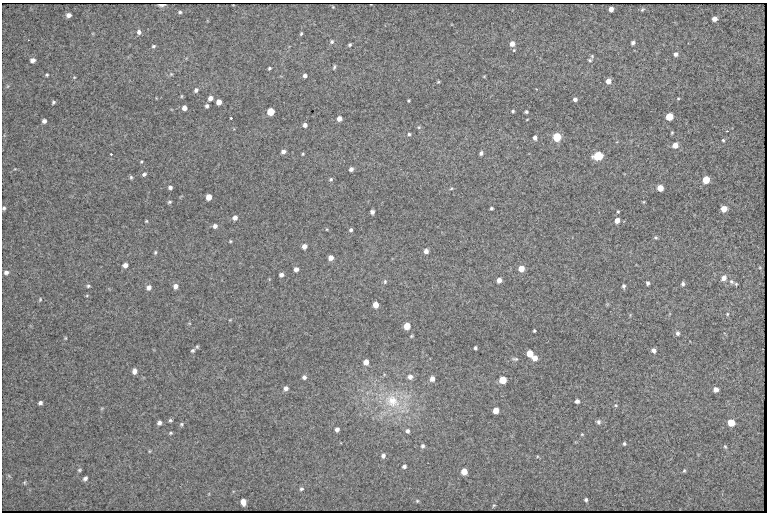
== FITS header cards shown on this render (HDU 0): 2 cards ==
NAXIS1  =                  765 /fastest changing axis
NAXIS2  =                  510 /next to fastest changing axis

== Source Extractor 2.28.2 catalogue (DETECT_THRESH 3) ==
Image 765 x 510 px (HDU 0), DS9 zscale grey, 1 PNG px = 1 image px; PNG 769 x 514 px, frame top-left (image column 1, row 510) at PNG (2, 3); no overlay
Background 1680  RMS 18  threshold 55.1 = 3 sigma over >= 5 px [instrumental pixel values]
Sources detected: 158; all 158 listed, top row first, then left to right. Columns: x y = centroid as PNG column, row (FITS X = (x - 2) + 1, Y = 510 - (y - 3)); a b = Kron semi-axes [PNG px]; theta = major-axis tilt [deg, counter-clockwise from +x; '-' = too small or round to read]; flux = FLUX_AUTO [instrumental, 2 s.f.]
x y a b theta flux
161 5 6 2 2 3200
333 7 3 2 - 930
611 9 4 4 - 8000
642 9 6 4 48 1800
180 12 5 4 - 1800
69 15 5 4 - 5100
714 19 5 4 - 6300
139 32 5 5 - 4100
301 34 4 3 - 1500
332 42 5 5 - 2300
633 43 4 4 - 3100
512 44 6 5 - 8200
350 45 4 3 - 1900
153 46 4 3 - 1800
675 54 5 4 - 3700
33 60 5 5 - 5000
590 60 6 5 - 1900
334 67 6 3 72 1900
269 68 3 3 - 1700
171 74 6 5 - 1800
47 75 4 3 - 1600
305 76 4 4 - 3800
484 76 5 3 - 990
74 77 5 3 - 1000
608 81 5 5 - 7300
438 82 4 4 - 1400
8 86 6 4 89 1500
196 90 5 4 - 3600
181 96 5 3 - 1200
210 98 5 4 - 6400
678 98 5 3 - 1100
575 99 4 4 - 3800
409 101 3 3 - 1400
53 102 4 3 - 2000
219 102 5 4 - 9200
207 106 4 3 - 3000
184 108 4 4 - 7600
513 111 3 3 - 1600
271 112 5 5 - 36000
526 112 4 3 - 1800
669 117 5 5 - 35000
231 118 3 3 - 2600
339 118 4 4 - 7300
527 119 4 3 - 830
44 121 4 4 - 4000
305 125 4 4 - 4500
419 127 5 5 - 1500
672 133 4 3 - 1400
409 134 4 4 - 1800
557 137 5 5 - 61000
535 138 4 4 - 4900
723 140 4 3 - 1500
675 145 6 5 - 9300
283 151 5 4 - 4400
481 153 4 4 - 3300
111 154 3 3 - 1200
303 154 4 3 - 1200
598 156 6 5 - 65000
141 162 4 3 - 1200
351 169 4 4 - 4000
144 174 5 3 - 2500
131 177 5 4 - 1800
331 179 5 4 - 2100
706 180 5 5 - 29000
170 187 4 4 - 3200
451 188 4 4 - 1300
660 188 5 5 - 16000
209 197 5 4 - 13000
169 202 4 3 - 1600
4 208 5 4 - 2000
491 208 3 3 - 2000
724 209 5 5 - 15000
618 211 3 3 - 1300
372 212 4 4 - 4300
235 218 5 5 - 5600
617 220 5 4 - 8400
146 221 4 3 - 1200
215 226 5 4 - 4300
327 229 4 2 - 910
351 230 4 3 - 2300
655 237 6 4 -7 1600
230 241 4 3 - 1200
304 246 5 4 - 7100
426 251 4 4 - 5800
155 252 5 4 - 1700
331 258 5 4 - 7900
125 265 5 4 - 5600
296 269 5 4 - 5400
521 269 5 5 - 14000
6 272 6 5 - 3700
281 275 4 4 - 4500
724 278 8 6 45 5600
499 280 4 4 - 6900
385 282 6 5 - 2000
731 282 7 5 -51 2700
648 283 4 3 - 2500
683 284 5 4 - 2800
736 284 5 4 - 1400
88 286 5 4 - 1800
175 286 6 5 - 5200
624 286 5 4 - 2600
149 287 5 5 - 5700
87 295 4 3 - 1000
40 299 6 4 65 1500
376 305 5 4 - 12000
727 314 5 4 - 1300
407 326 5 5 - 22000
534 331 3 3 - 1500
678 333 6 5 - 3100
411 336 4 3 - 1300
65 338 3 3 - 1200
197 347 5 4 - 1500
475 348 3 3 - 2200
193 350 5 4 - 1900
653 350 5 4 - 4500
530 353 5 5 - 19000
535 358 5 5 - 9100
515 359 9 5 -4 2400
366 362 5 4 - 8700
134 371 6 5 - 4900
304 377 4 4 - 3600
410 377 6 6 - 5500
432 379 5 5 - 6700
503 380 5 5 - 25000
286 388 5 5 - 4800
716 389 5 5 - 4800
392 401 27 20 -30 52000
577 401 4 4 - 3700
40 403 4 4 - 3100
616 405 6 4 -20 1500
102 408 6 3 19 1300
496 410 5 5 - 14000
170 420 5 4 - 1700
598 422 6 6 - 2700
159 423 5 4 - 3200
731 423 5 5 - 22000
181 424 5 5 - 1900
337 429 4 4 - 4000
407 431 5 5 - 3100
171 433 5 3 - 1500
582 434 4 4 - 1100
624 444 4 4 - 1700
422 446 6 5 - 2800
725 446 6 4 -62 1600
149 451 5 3 - 1100
383 456 6 5 - 3600
404 466 4 4 - 3000
79 470 4 3 - 1600
464 471 5 5 - 15000
684 471 4 3 - 1500
9 476 6 4 -19 1700
85 478 5 4 - 3200
25 483 7 3 82 1300
301 489 5 4 - 2100
586 500 4 3 - 2100
417 501 5 4 - 1400
243 502 6 4 -81 7500
494 505 6 4 57 1500
At the frame edge (FLAGS 8, measured only in part): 1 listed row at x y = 4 208